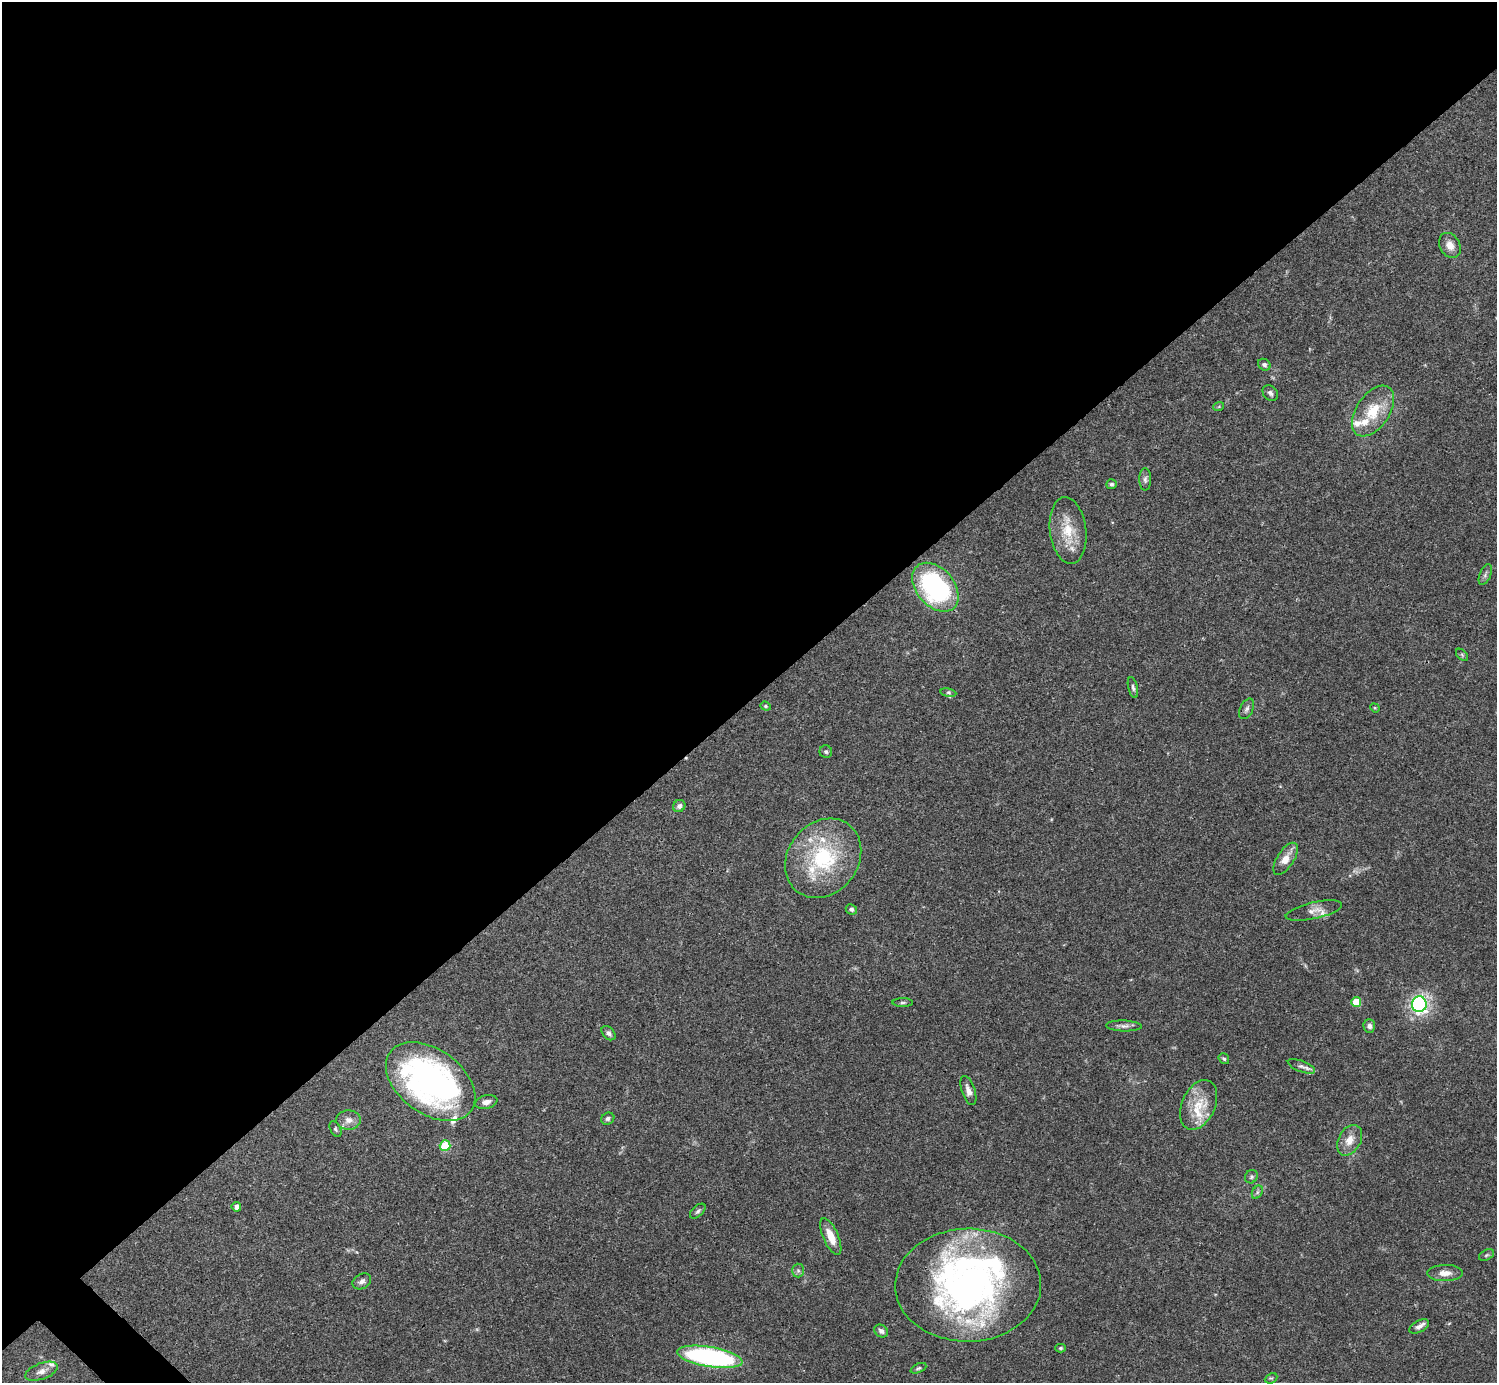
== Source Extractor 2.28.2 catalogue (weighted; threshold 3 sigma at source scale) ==
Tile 2 of 4 x 4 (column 2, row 1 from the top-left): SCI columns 1495-2989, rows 4302-5682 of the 5982 x 5981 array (HDU 1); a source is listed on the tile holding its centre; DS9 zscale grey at full resolution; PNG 1499 x 1385 px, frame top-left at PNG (2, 2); each listed source drawn as its Kron ellipse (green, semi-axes under 4 px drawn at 4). Shown black and unused: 51% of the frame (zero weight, under 3 of 4 exposures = <1% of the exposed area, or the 3 px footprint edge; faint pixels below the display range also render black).
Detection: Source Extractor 2.28.2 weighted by HDU 2 'WHT'; one run over the whole footprint, this tile lists its part. Background 0.041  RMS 0.0027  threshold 0.012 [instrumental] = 3 sigma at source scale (4.5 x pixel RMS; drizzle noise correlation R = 1.50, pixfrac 1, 0.05/0.05 arcsec/px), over >= 5 px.
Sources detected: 65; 1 inside a brighter object's white glare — neither listed nor drawn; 8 inside a brighter listed object's ellipse — not listed separately; the other 56 listed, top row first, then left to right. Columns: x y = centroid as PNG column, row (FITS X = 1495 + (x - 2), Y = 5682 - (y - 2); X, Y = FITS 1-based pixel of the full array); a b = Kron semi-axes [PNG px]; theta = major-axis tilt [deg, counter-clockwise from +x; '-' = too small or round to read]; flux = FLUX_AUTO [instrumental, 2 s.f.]
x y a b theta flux
1450 245 13 10 -60 2.4
1264 365 7 5 -36 0.8
1270 393 9 6 -47 0.8
1219 406 5 3 - 0.26
1373 411 28 16 56 9.1
1145 479 11 6 90 0.9
1111 484 5 5 - 0.55
1068 530 33 18 -83 7.9
1485 575 11 5 68 0.83
935 587 28 19 -49 43
1462 655 7 4 -46 0.4
1133 688 10 4 -77 0.71
948 693 8 4 -8 0.5
766 706 5 4 - 0.35
1375 708 5 4 - 0.26
1247 709 11 6 64 0.87
826 752 6 6 - 0.56
679 806 6 5 - 0.9
823 858 42 35 51 26
1286 859 18 8 57 3.2
851 909 6 5 - 0.55
1314 911 29 8 13 2.2
1356 1002 5 5 - 4.8
903 1003 10 4 0 0.51
1419 1004 8 7 - 61
1124 1026 18 5 -2 1.2
1369 1026 7 6 - 1
609 1033 8 5 -45 0.87
1224 1059 6 4 -52 0.51
1301 1066 14 5 -21 1.1
431 1082 50 32 -36 93
968 1090 15 6 -71 1.7
486 1102 11 6 13 1.5
1199 1105 26 16 66 7.1
608 1119 7 5 30 0.68
348 1120 12 9 -3 2
335 1129 9 5 -64 0.55
1350 1140 16 11 60 3.1
445 1146 5 5 - 12
1251 1177 7 6 - 0.53
1257 1192 7 5 61 0.6
236 1207 5 5 - 1.3
698 1211 9 5 41 0.62
831 1237 20 7 -66 3.8
1486 1255 8 5 27 0.49
798 1271 7 6 - 0.66
1445 1273 18 8 0 2.3
362 1281 10 7 31 1.1
968 1285 73 56 1 110
1419 1326 11 5 29 1.2
881 1331 7 5 -36 0.9
1060 1348 5 4 - 0.4
710 1357 33 10 -9 55
918 1368 8 4 24 0.48
41 1371 17 8 20 2
1271 1378 6 4 26 0.4